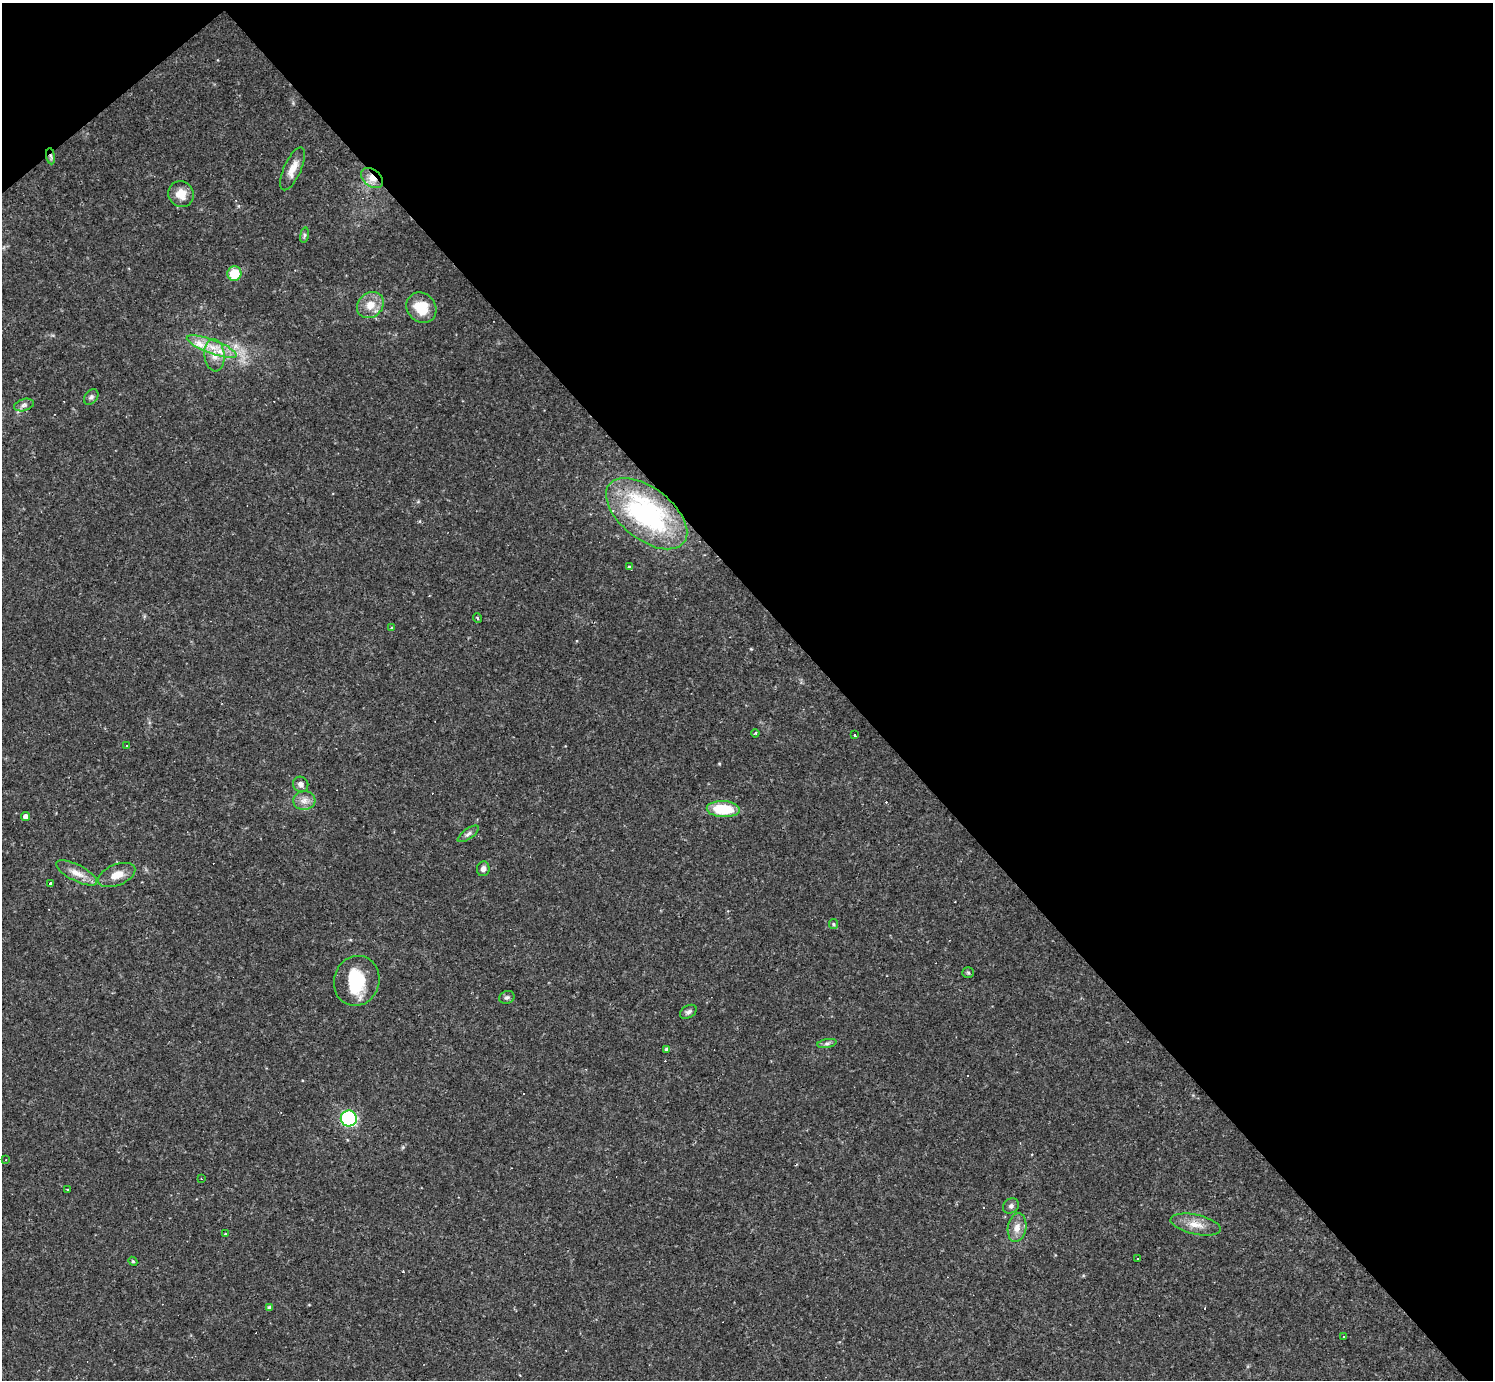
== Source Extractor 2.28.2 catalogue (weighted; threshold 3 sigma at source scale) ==
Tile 3 of 4 x 4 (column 3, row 1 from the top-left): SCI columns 2989-4479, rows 4429-5806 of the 5974 x 5972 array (HDU 1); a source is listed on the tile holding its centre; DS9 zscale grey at full resolution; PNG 1495 x 1382 px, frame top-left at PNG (2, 3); each listed source drawn as its Kron ellipse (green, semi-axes under 4 px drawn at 4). Shown black and unused: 45% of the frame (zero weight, under 2 of 3 exposures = <1% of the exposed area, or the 3 px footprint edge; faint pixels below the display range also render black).
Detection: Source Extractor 2.28.2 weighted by HDU 2 'WHT'; one run over the whole footprint, this tile lists its part. Background 0.0633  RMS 0.0061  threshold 0.0274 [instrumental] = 3 sigma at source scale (4.5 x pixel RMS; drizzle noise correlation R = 1.50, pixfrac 1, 0.05/0.05 arcsec/px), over >= 5 px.
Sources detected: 67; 2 inside a brighter object's white glare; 16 cosmic-ray / hot-pixel residue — neither listed nor drawn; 2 inside a brighter listed object's ellipse — not listed separately; the other 47 listed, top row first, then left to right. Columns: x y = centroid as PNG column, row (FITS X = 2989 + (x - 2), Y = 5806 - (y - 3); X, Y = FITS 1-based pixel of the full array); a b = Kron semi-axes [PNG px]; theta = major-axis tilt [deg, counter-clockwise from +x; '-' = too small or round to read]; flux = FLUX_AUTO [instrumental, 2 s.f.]
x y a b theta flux
51 156 8 4 -81 1.6
292 169 23 8 66 7.2
372 178 12 8 -38 6.2
181 194 13 12 - 7.8
304 235 8 4 82 1.1
234 273 7 7 - 16
370 305 14 12 42 8.3
421 308 16 14 -46 16
212 347 26 7 -20 10
214 355 16 10 -83 7.4
91 397 8 6 51 1.6
24 405 10 6 15 2.2
647 514 47 25 -38 100
629 567 4 3 - 1.3
477 618 5 3 - 0.6
392 628 4 4 - 0.63
755 733 4 3 - 0.83
854 735 3 3 - 7.3
127 745 3 2 - 0.77
301 784 8 7 - 2.8
304 801 11 9 3 4.4
723 809 16 8 -3 24
26 817 4 4 - 3.8
468 834 12 5 35 1.9
483 869 7 6 - 2.6
77 873 23 8 -27 7.1
117 875 19 10 22 8.1
50 883 4 3 - 190
833 924 5 4 - 0.76
968 973 6 5 - 0.93
357 981 25 22 72 24
507 997 8 6 22 1.4
688 1012 9 6 32 1.7
827 1043 10 4 11 1.6
666 1049 3 3 - 3.3
349 1119 8 8 - 86
6 1160 3 2 - 0.41
201 1179 2 2 - 0.49
68 1189 3 3 - 0.73
1011 1206 8 7 - 1.9
1196 1225 25 10 -12 8.3
1017 1228 14 9 81 5.6
225 1233 3 2 - 0.44
1137 1259 3 2 - 0.73
133 1261 4 4 - 0.76
270 1308 4 3 - 1.7
1343 1337 3 2 - 0.46
Overlapping masked pixels (flux is a lower limit): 3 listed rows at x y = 51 156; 372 178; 647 514